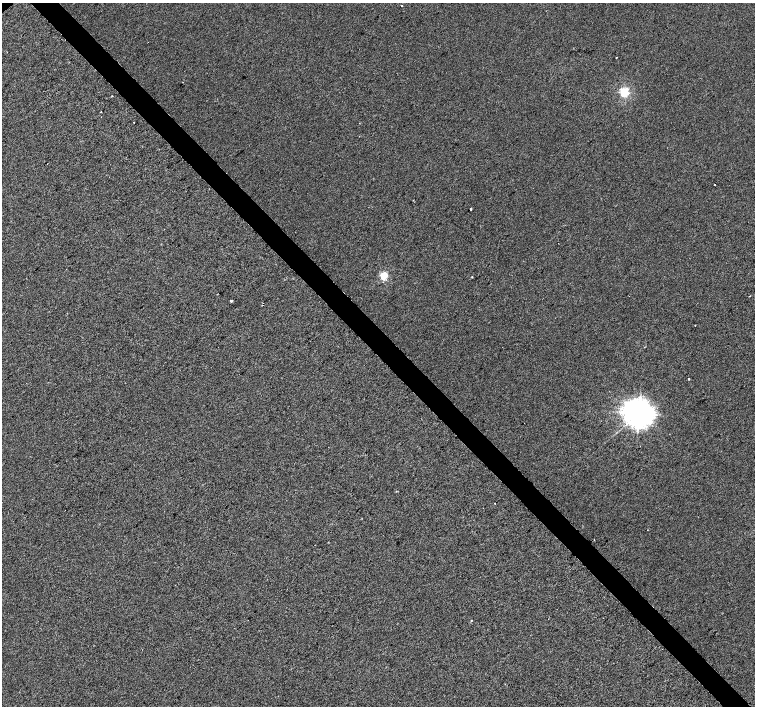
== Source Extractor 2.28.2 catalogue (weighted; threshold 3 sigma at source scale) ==
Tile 6 of 4 x 4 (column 2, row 2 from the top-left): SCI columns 1510-3014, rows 3033-4440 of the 6025 x 5999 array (HDU 1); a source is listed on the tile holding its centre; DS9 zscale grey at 2 x 2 block average (1 PNG px = mean of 2 x 2 image px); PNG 757 x 708 px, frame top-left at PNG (2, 3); no overlay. Shown black and unused: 4% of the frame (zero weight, under 2 of 3 exposures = <1% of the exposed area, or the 3 px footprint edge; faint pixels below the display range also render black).
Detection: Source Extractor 2.28.2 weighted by HDU 2 'WHT'; one run over the whole footprint, this tile lists its part. Background 9.28e-04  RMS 0.0056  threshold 0.0254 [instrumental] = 3 sigma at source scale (4.5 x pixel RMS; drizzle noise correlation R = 1.50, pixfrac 1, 0.0396/0.0396 arcsec/px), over >= 5 px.
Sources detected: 19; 2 cosmic-ray / hot-pixel residue — not listed; the other 17 listed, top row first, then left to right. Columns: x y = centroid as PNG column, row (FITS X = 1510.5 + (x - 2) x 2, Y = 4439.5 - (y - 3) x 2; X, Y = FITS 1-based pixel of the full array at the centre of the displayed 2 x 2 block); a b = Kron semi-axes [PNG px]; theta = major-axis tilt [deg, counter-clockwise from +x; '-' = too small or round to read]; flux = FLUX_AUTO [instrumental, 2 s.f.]
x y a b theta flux
401 6 2 2 - 3.8
7 52 2 2 - 0.54
616 57 2 2 - 1.2
624 92 3 3 - 130
112 96 2 2 - 0.68
101 112 2 2 - 0.75
134 123 2 2 - 3
714 185 2 2 - 5.9
471 209 2 2 - 2.2
384 276 3 3 - 82
472 277 2 2 - 1.2
749 296 2 2 - 0.66
231 301 2 2 - 5.6
688 379 2 2 - 1.7
639 413 8 7 - 1600
495 503 2 2 - 0.62
471 621 3 2 - 0.75
Diffuse or blended objects may show on this block-average render without a row.